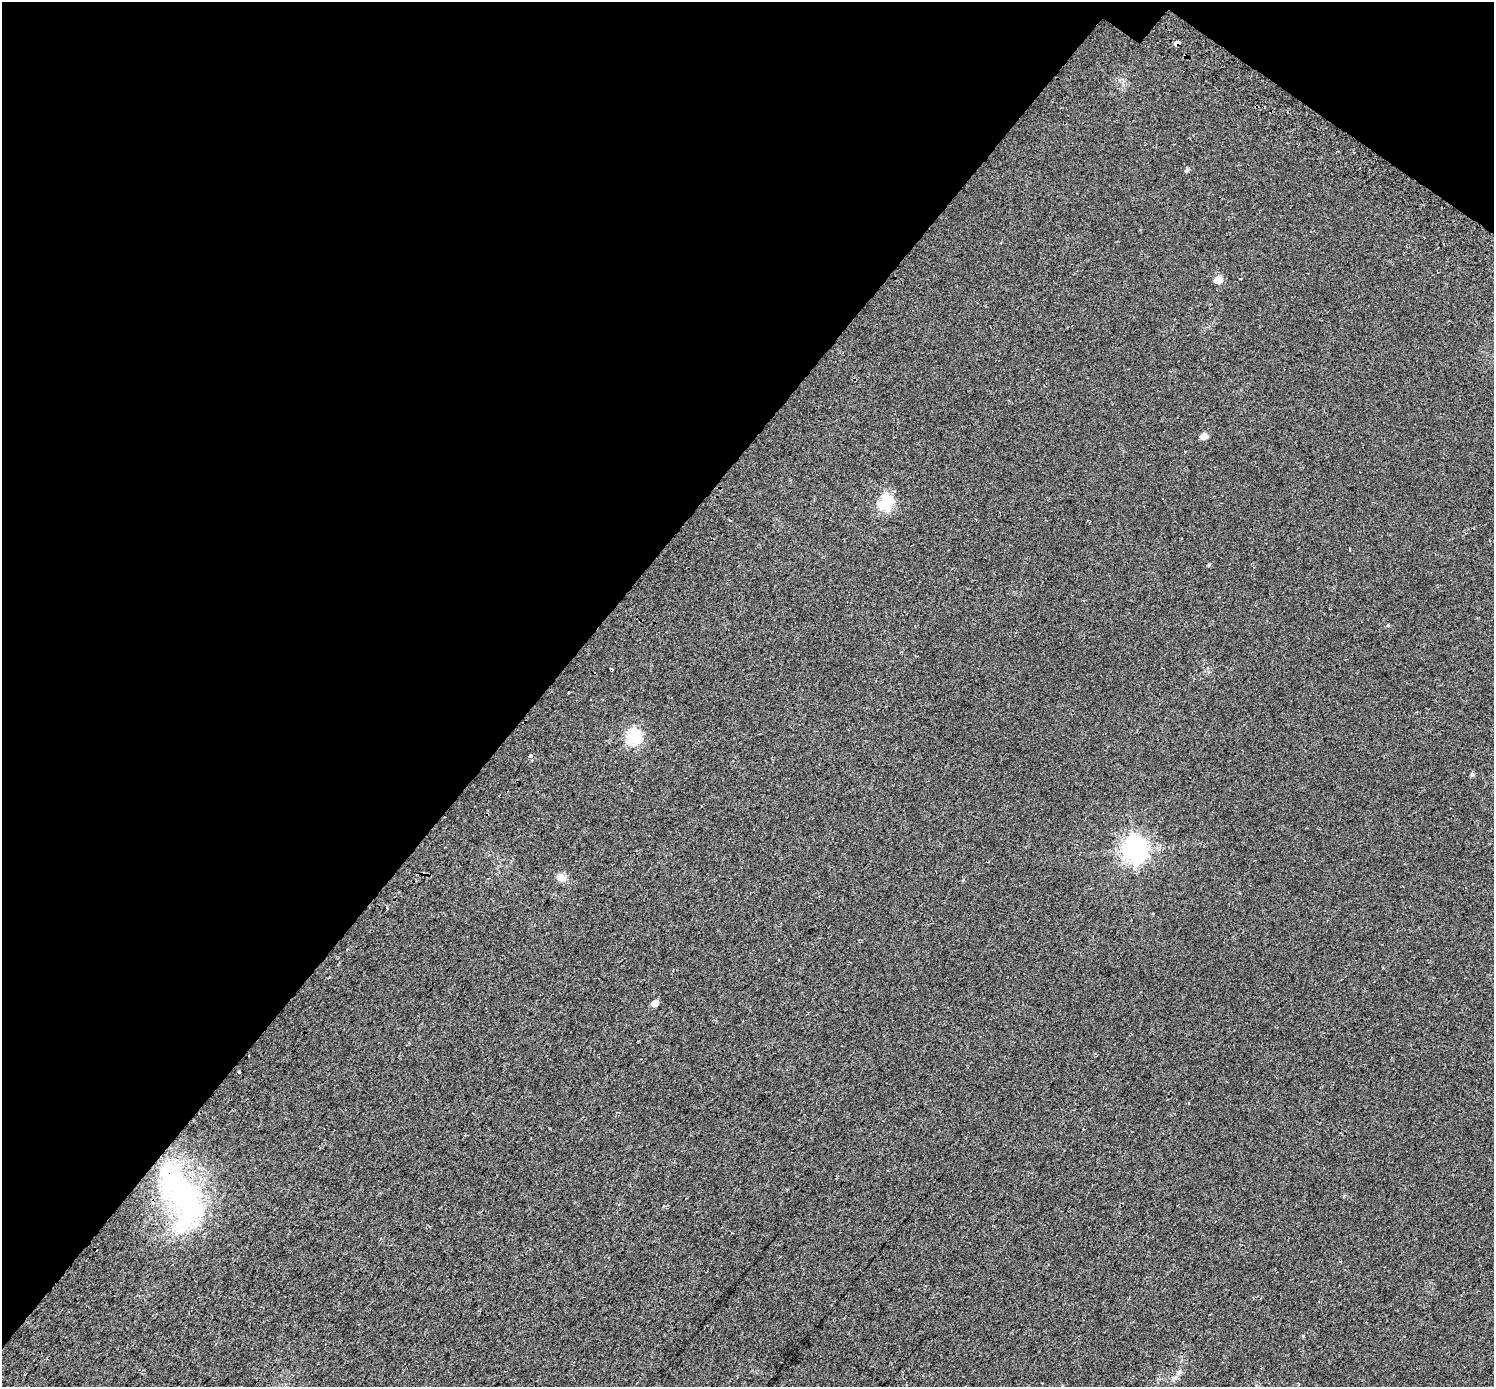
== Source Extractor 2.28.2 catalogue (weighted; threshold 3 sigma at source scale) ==
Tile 2 of 4 x 4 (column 2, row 1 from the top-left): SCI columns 1554-3045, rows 4420-5804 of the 6097 x 6135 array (HDU 1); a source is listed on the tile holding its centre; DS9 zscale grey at full resolution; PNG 1496 x 1389 px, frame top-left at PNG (2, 2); no overlay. Shown black and unused: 38% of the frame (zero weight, under 2 of 3 exposures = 4% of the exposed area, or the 3 px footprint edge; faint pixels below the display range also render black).
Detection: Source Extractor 2.28.2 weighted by HDU 2 'WHT'; one run over the whole footprint, this tile lists its part. Background 0.0241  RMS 0.01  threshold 0.0453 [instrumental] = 3 sigma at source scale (4.5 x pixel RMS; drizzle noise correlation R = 1.50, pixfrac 1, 0.0396/0.0396 arcsec/px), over >= 5 px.
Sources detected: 19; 1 inside a brighter object's white glare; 1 cosmic-ray / hot-pixel residue — not listed; the other 17 listed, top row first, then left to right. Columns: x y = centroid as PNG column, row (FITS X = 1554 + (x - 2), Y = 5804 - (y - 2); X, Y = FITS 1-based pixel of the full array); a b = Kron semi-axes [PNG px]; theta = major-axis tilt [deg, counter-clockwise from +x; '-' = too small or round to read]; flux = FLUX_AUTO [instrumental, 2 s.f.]
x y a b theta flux
1176 43 4 3 - 790
1187 170 5 5 - 1.7
1218 280 6 5 - 17
1204 436 6 5 - 8.7
886 503 7 6 - 130
1209 565 5 4 - 1.2
1388 625 5 4 - 1.1
569 693 3 2 - 0.93
634 737 7 6 - 150
530 755 3 3 - 9.7
1472 774 5 5 - 2.1
1134 850 9 8 - 790
561 877 10 9 - 7.7
655 1003 5 5 - 7.6
239 1072 3 3 - 5.7
181 1193 87 38 -53 180
1173 1378 8 6 -1 3
Overlapping masked pixels (flux is a lower limit): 2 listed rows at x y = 1176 43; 181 1193